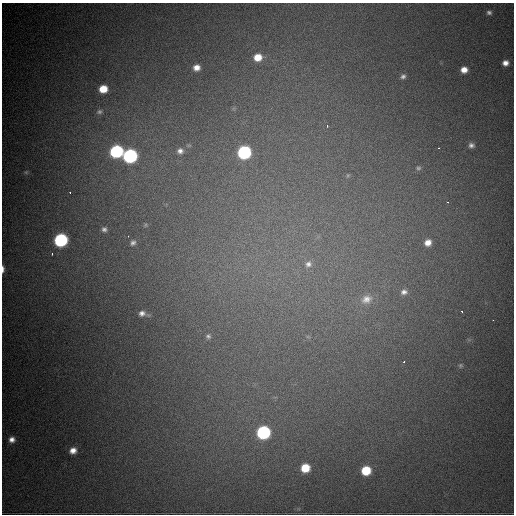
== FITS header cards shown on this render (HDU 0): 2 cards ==
NAXIS1  =                  512
NAXIS2  =                  512

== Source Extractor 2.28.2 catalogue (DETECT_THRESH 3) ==
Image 512 x 512 px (HDU 0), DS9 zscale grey, 1 PNG px = 1 image px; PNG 516 x 516 px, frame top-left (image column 1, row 512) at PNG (2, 3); no overlay
Background 1970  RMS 42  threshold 126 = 3 sigma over >= 5 px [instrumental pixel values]
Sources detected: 43; all 43 listed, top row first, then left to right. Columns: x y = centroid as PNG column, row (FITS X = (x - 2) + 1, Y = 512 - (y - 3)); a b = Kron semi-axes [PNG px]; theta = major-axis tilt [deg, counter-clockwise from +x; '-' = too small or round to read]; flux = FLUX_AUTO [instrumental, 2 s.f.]
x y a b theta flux
489 12 7 6 - 7800
258 57 9 8 - 45000
505 63 6 5 - 17000
196 67 7 6 - 22000
464 70 7 6 - 26000
403 76 6 5 - 8900
103 89 7 6 - 53000
99 112 7 6 - 7000
327 126 3 2 - 6500
471 145 7 6 - 11000
439 148 3 2 - 2800
116 151 8 7 - 390000
180 151 9 9 - 17000
244 152 8 8 - 440000
130 156 8 8 - 580000
418 168 7 5 1 5400
26 172 6 5 - 4900
348 175 5 5 - 4100
70 193 3 2 - 3700
447 202 3 3 - 2200
145 225 6 4 89 3900
104 229 7 7 - 10000
128 236 3 2 - 4000
61 240 8 7 - 440000
428 242 7 6 - 23000
133 243 8 7 - 10000
52 254 3 2 - 5600
308 264 10 9 - 17000
3 269 8 3 89 11000
404 292 9 7 5 13000
366 299 17 13 24 44000
462 311 3 2 - 3300
142 313 9 7 9 15000
493 320 3 2 - 3400
208 336 8 7 - 9300
308 337 6 4 -18 4100
404 361 3 2 - 4600
460 365 6 6 - 5400
263 432 8 8 - 480000
12 439 7 7 - 18000
73 450 7 6 - 22000
305 468 7 7 - 72000
366 470 7 7 - 95000
At the frame edge (FLAGS 8, measured only in part): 1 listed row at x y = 3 269